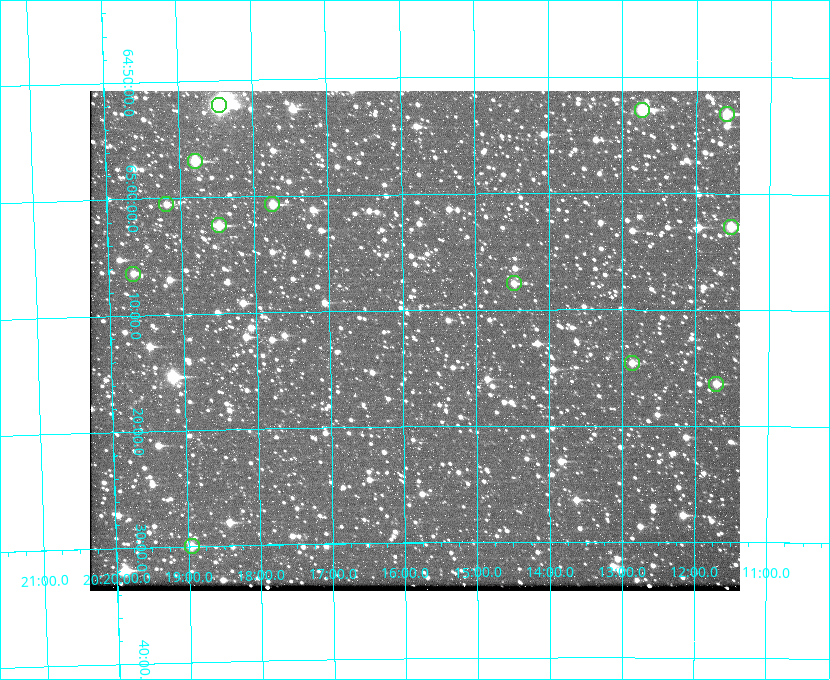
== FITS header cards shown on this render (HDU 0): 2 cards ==
NAXIS1  =                  650 / Width of table row in bytes
NAXIS2  =                  500 / Number of rows in table

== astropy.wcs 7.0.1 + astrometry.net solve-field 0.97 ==
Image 650 x 500 px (HDU 0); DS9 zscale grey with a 90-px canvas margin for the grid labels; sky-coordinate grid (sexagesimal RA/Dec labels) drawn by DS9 from the SOLVED WCS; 13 Tycho-2 reference stars matched to detected sources circled (green)
Header WCS: none
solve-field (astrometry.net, Tycho-2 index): SOLVED blind (the file carries no WCS)
Solved WCS: RA---TAN-SIP/DEC--TAN-SIP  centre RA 20:15:50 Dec +65:13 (303.96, +65.21 deg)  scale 5.16 arcsec/px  FOV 55.9' x 43.0'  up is -179 deg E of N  parity flipped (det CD > 0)
(file carries no celestial WCS; the grid is the blind solution)
Tycho-2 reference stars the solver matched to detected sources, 13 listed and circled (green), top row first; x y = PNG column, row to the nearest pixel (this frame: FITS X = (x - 90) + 1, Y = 500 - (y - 91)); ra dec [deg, ICRS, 3 dp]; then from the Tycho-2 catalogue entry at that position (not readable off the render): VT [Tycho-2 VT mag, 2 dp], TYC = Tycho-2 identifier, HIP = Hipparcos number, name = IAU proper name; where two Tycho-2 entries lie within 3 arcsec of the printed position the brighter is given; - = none
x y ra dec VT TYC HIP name
219 105 304.612 +64.868 7.89 4241-1703-1 100101 -
642 110 303.184 +64.880 9.02 4240-488-1 - -
727 114 302.897 +64.886 9.40 4240-717-1 - -
195 161 304.698 +64.948 10.27 4241-1684-1 - -
166 204 304.798 +65.009 11.15 4241-1628-1 - -
272 204 304.437 +65.012 10.41 4241-1775-1 - -
219 225 304.620 +65.041 10.25 4241-1573-1 - -
731 227 302.882 +65.048 10.25 4240-98-1 - -
133 274 304.916 +65.107 11.17 4241-1518-1 - -
514 283 303.620 +65.129 11.18 4240-34-1 - -
632 363 303.217 +65.244 11.17 4240-236-1 - -
716 384 302.928 +65.273 10.74 4240-760-1 - -
192 546 304.739 +65.499 10.16 4241-1715-1 - -